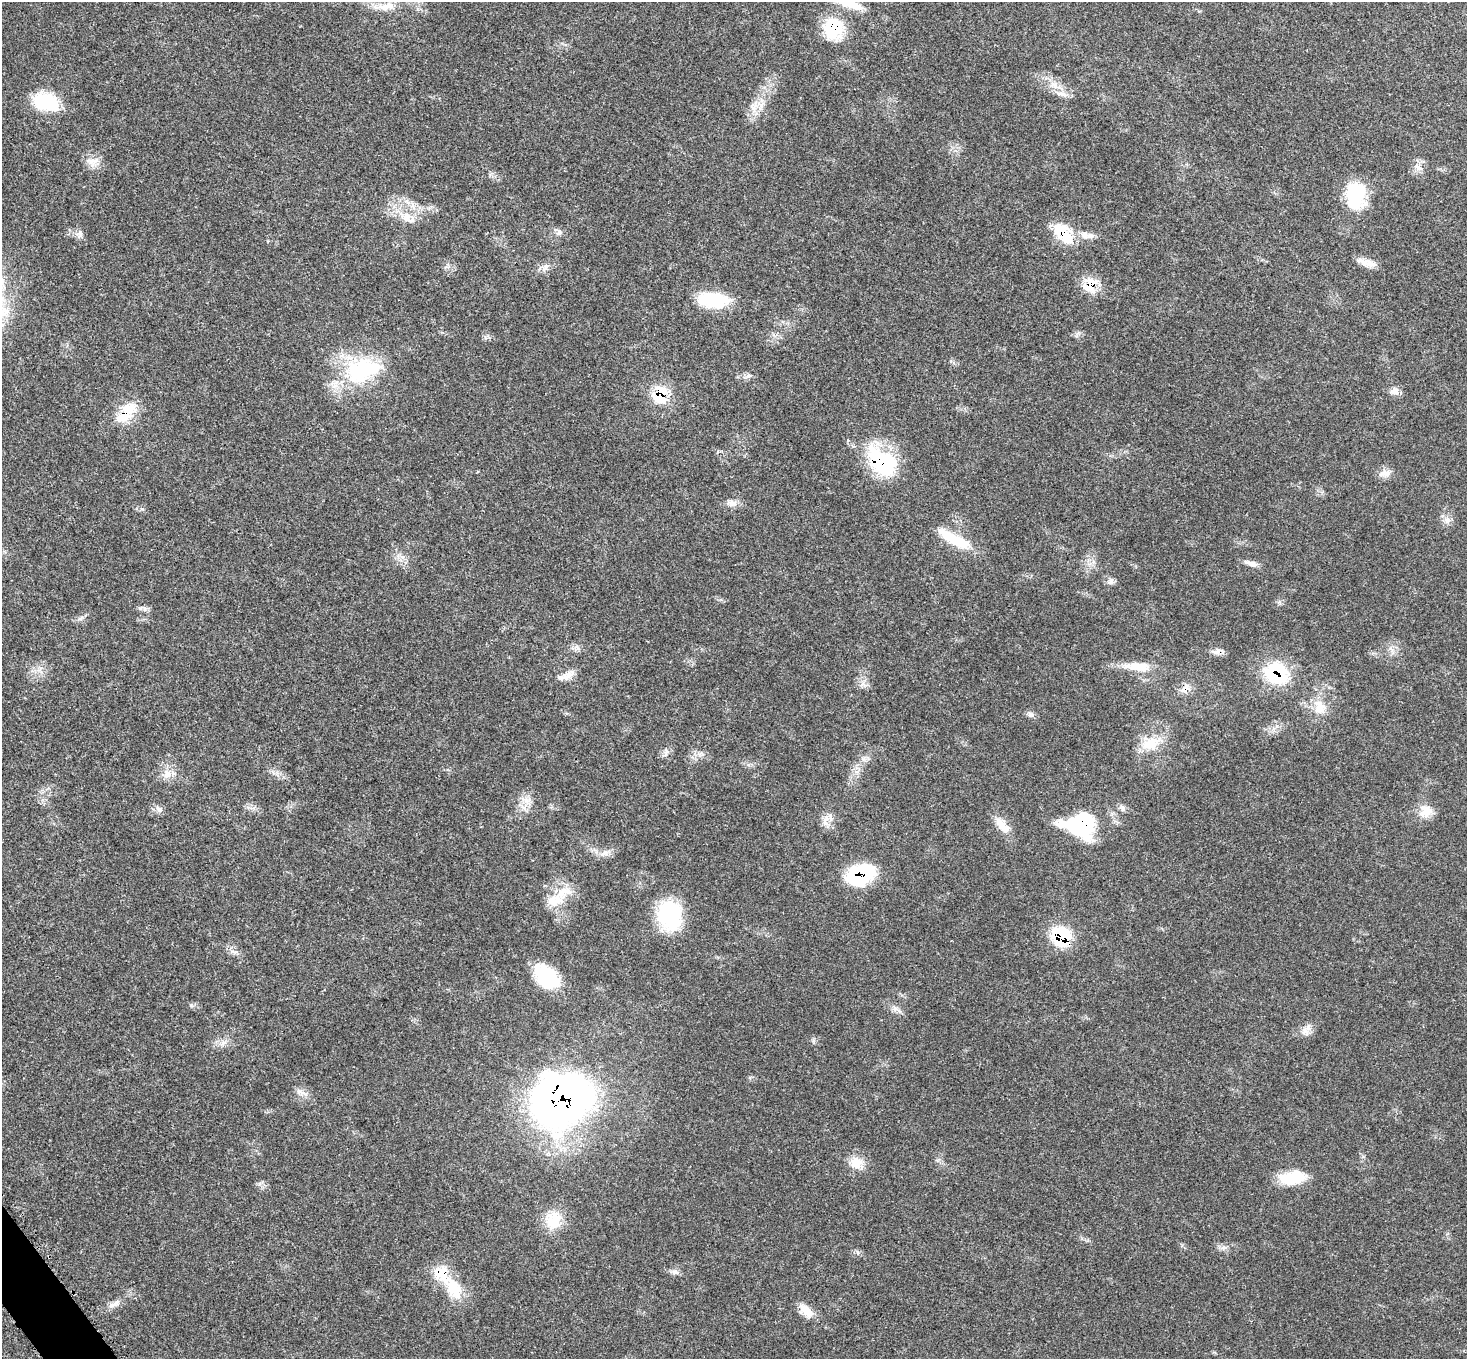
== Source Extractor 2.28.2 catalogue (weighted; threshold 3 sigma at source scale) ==
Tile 7 of 4 x 4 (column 3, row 2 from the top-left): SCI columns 3004-4468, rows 2993-4349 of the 6034 x 6057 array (HDU 1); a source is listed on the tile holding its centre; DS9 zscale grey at full resolution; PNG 1469 x 1361 px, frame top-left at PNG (2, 2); no overlay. Shown black and unused: <1% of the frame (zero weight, under 3 of 5 exposures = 4% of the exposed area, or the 3 px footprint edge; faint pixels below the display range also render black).
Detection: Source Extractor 2.28.2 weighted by HDU 2 'WHT'; one run over the whole footprint, this tile lists its part. Background 0.0464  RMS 0.0031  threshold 0.0142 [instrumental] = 3 sigma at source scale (4.5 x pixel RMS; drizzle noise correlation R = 1.50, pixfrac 1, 0.05/0.05 arcsec/px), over >= 5 px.
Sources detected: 69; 1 inside a brighter listed object's ellipse — not listed separately; the other 68 listed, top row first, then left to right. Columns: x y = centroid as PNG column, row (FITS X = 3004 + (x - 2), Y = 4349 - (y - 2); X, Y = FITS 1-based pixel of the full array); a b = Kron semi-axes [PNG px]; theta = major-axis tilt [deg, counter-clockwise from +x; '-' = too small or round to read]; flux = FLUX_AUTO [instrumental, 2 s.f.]
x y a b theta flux
845 2 43 9 -21 9.2
386 6 28 11 6 4.6
833 28 26 22 71 13
1061 94 20 6 -13 2.2
46 102 31 19 -20 14
753 106 13 12 - 3.1
92 161 20 11 0 2.9
1418 167 15 6 -33 1.5
1355 196 30 20 88 17
408 218 23 13 -34 5.2
559 232 10 7 82 1
1063 233 30 14 -49 12
80 234 9 8 - 1.3
1084 234 14 9 -46 2.2
1362 261 23 9 -24 2.9
546 267 13 6 64 1.4
1090 285 22 16 71 6.2
713 300 37 18 -4 13
362 370 52 30 18 28
749 376 8 4 19 0.67
1394 391 13 9 39 1.6
660 395 25 19 88 9.6
128 410 26 19 44 8.6
882 462 37 24 -43 28
1385 473 18 9 13 2.1
732 503 13 9 -7 1.8
1447 520 10 7 -80 1.5
954 539 45 11 -29 10
1251 563 20 6 -17 1.7
1111 581 9 7 82 1.2
145 609 7 4 -90 0.61
577 647 9 5 -54 1
1216 651 14 7 11 1.6
1138 667 38 11 -5 6.3
1276 673 30 26 -18 17
563 677 21 9 11 2.9
1185 688 18 7 63 2.1
1319 705 17 14 -31 4.9
1030 714 8 7 - 1
1151 743 27 19 12 7.2
666 751 8 5 -46 0.73
863 758 8 5 0 0.86
167 774 11 10 - 2.5
526 800 7 7 - 1.6
159 809 10 7 -37 1.3
1425 811 19 16 52 4.5
831 819 7 4 -71 0.77
1002 825 26 10 -46 4.4
1080 825 36 26 -6 25
604 853 14 7 15 2
860 875 32 22 22 19
561 893 33 14 25 7.5
669 915 32 26 -78 23
1061 936 22 19 -63 15
547 977 29 19 -45 18
895 1009 8 7 - 1.1
1305 1032 13 9 -54 2
222 1043 9 6 55 1.4
301 1092 15 7 -23 1.7
561 1099 54 45 28 190
856 1163 16 16 - 4.6
1292 1178 30 14 9 11
553 1220 25 21 76 8.1
1223 1248 7 4 18 0.79
675 1272 10 6 -10 1.1
454 1289 37 18 -60 12
114 1304 18 6 28 2
806 1311 22 9 -45 4.6
Overlapping masked pixels (flux is a lower limit): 12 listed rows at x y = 833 28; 1063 233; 1090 285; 660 395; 128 410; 882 462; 1276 673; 1185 688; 1080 825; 860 875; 1061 936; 561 1099
Isophote crosses this tile's border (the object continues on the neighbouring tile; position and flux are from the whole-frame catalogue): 2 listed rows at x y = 845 2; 386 6
Unlisted compact peaks at least as high as the median listed source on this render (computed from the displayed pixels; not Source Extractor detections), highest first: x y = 191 1005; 80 619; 142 509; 1279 602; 485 337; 813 1041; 259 1184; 857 1252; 232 951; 1076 336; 863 684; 700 754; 448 265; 1277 726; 750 1077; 490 174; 402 557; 951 361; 937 1160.